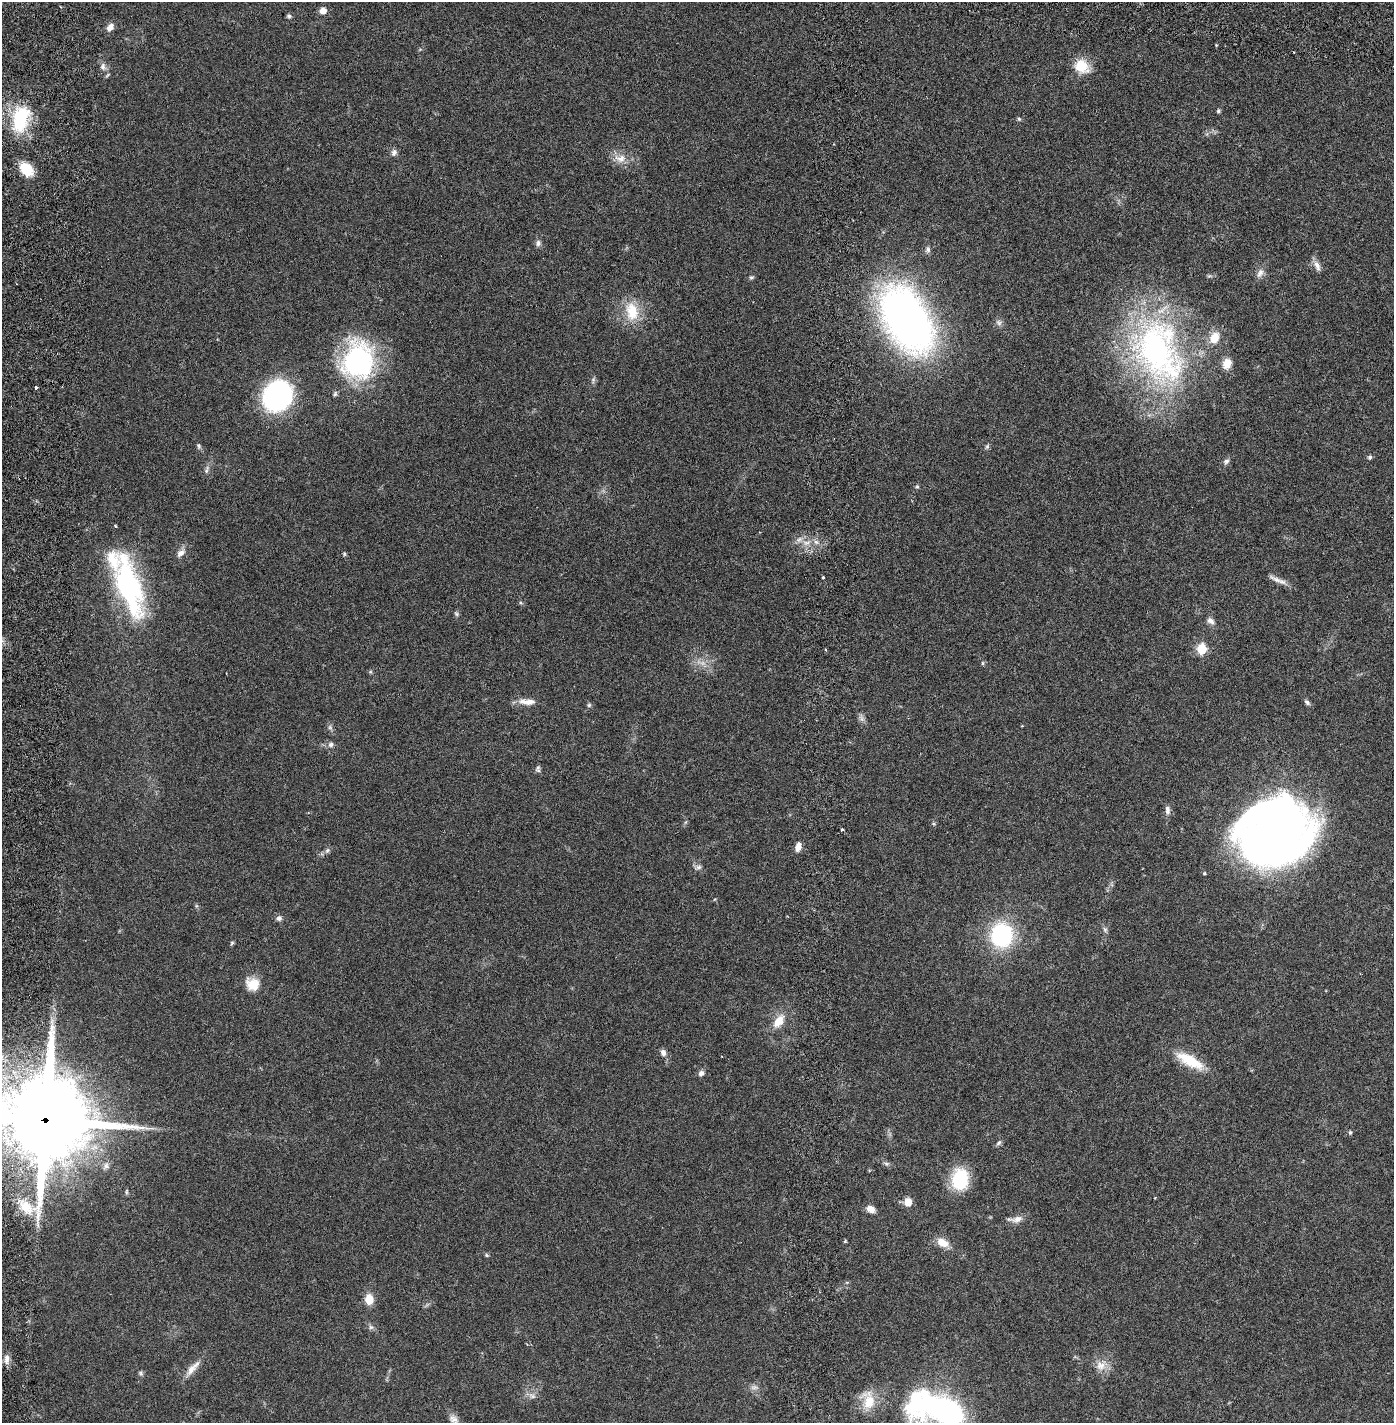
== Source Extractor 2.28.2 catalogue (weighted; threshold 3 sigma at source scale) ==
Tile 6 of 4 x 4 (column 2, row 2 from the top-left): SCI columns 1496-2887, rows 2930-4350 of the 5884 x 5856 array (HDU 1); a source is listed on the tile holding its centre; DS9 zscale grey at full resolution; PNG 1396 x 1425 px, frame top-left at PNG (2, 2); no overlay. Shown black and unused: <1% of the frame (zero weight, under 2 of 6 exposures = <1% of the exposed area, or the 3 px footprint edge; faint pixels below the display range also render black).
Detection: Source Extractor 2.28.2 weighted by HDU 2 'WHT'; one run over the whole footprint, this tile lists its part. Background 0.0212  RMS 0.0033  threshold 0.0135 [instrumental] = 3 sigma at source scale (4.09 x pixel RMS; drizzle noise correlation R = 1.36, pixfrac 0.8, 0.05/0.05 arcsec/px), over >= 5 px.
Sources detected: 97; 3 too faint to see at this stretch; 1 inside a brighter object's white glare — not listed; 3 inside a brighter listed object's ellipse — not listed separately; the other 90 listed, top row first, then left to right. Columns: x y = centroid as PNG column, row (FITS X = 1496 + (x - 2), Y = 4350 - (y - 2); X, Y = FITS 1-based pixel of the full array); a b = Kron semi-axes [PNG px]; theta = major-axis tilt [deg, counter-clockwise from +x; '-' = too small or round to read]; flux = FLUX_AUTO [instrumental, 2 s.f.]
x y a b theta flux
323 11 8 7 - 1.3
289 16 6 6 - 0.37
110 27 10 7 51 1.3
1082 66 20 17 -36 4.3
103 67 10 8 -78 0.96
1218 111 5 4 - 0.38
20 119 34 20 76 12
1019 119 5 5 - 0.3
394 152 10 8 70 0.72
620 158 18 12 -5 2.3
26 169 16 11 -47 4.7
538 243 8 8 - 0.66
928 249 9 7 82 0.61
1317 266 17 7 -70 1.2
1260 273 14 8 61 1.2
751 277 6 5 - 0.36
632 311 26 17 -78 5.9
907 320 55 32 -61 120
999 323 9 7 -57 0.64
1158 351 95 62 -71 67
358 360 42 33 85 32
1227 364 14 11 70 2.1
36 387 3 3 - 0.71
335 394 7 5 59 0.38
278 396 24 21 59 43
199 446 8 5 -81 0.42
987 446 8 5 63 0.4
1370 457 6 5 - 0.38
1226 461 8 7 - 0.59
207 469 14 4 72 0.61
917 487 5 5 - 0.28
799 540 11 8 32 1.1
816 542 6 5 - 0.54
181 553 14 8 42 1.2
344 554 6 4 -71 0.27
823 577 3 3 - 0.28
1276 580 24 6 -28 1.4
129 586 69 24 -73 35
456 614 7 5 -37 0.36
1210 621 11 7 -38 0.92
1201 649 7 6 - 7
825 650 4 3 - 0.22
982 663 6 4 90 0.26
527 702 23 8 -3 2
1307 702 9 6 -45 0.48
589 705 5 5 - 0.34
330 727 7 6 - 0.46
331 745 8 6 30 0.67
538 770 9 6 -29 0.49
1167 810 12 7 -86 0.85
842 829 4 2 - 0.33
1276 831 58 53 41 220
798 847 11 7 76 1.2
327 850 9 6 49 0.55
699 867 8 6 1 0.62
1205 873 4 3 - 0.28
279 918 7 7 - 0.65
1105 929 8 5 -63 0.5
1002 935 24 22 85 20
232 943 6 5 - 0.27
252 984 17 16 - 3.4
778 1021 16 9 54 3
663 1053 8 7 - 0.89
1190 1060 35 12 -29 6.6
701 1073 8 7 - 0.71
45 1120 31 29 -84 2400
1350 1132 5 4 - 0.28
999 1143 9 5 45 0.47
886 1164 8 5 -8 0.45
106 1166 10 8 67 0.8
960 1179 23 18 85 9.1
126 1192 8 4 90 0.28
908 1202 10 8 -83 1.7
26 1207 29 16 -49 6.2
870 1209 9 7 -31 1.6
1016 1219 20 7 6 1.5
845 1241 5 3 - 0.25
942 1242 14 9 -27 2.5
486 1255 5 5 - 0.27
369 1299 10 8 -86 3
371 1327 7 6 - 0.5
6 1359 14 7 87 1.1
1101 1365 18 14 32 2.6
191 1370 21 9 53 2
141 1373 7 5 -39 0.37
754 1387 11 6 5 0.78
532 1396 11 6 -32 0.83
868 1400 26 17 -80 4.6
944 1411 49 21 -14 61
454 1419 15 10 -41 1.4
Overlapping masked pixels (flux is a lower limit): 1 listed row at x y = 45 1120
Isophote crosses this tile's border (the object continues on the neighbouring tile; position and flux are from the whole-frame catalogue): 3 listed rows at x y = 45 1120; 944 1411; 454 1419